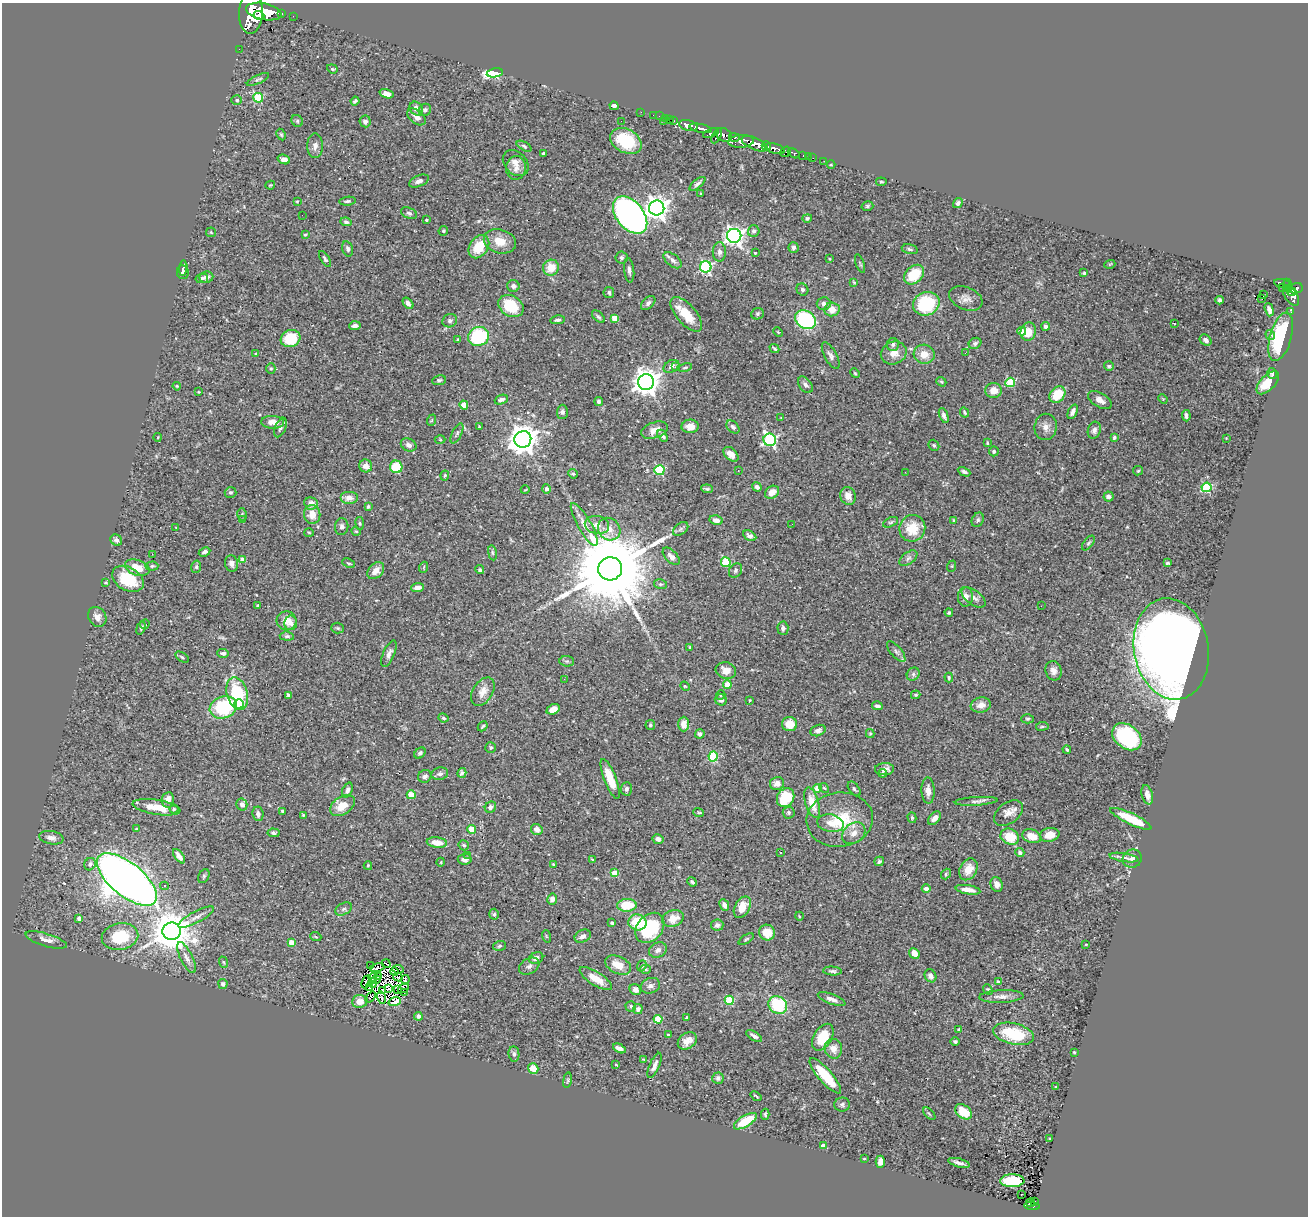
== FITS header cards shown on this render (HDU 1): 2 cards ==
NAXIS1  =                 1306
NAXIS2  =                 1214

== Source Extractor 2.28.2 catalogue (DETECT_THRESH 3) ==
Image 1306 x 1214 px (HDU 1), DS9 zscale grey, 1 PNG px = 1 image px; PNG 1310 x 1218 px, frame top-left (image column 1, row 1214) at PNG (2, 3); each listed source drawn as its Kron ellipse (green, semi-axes under 4 px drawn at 4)
Background 0.811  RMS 0.029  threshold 0.088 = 3 sigma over >= 5 px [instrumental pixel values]
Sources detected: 496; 5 with non-positive FLUX_AUTO (blend fragments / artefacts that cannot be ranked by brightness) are neither listed nor drawn; the other 491 listed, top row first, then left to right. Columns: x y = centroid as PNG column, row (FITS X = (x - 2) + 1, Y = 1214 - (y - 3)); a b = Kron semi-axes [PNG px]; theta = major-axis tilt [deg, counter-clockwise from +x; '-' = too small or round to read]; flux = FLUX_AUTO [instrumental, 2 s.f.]
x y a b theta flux
264 12 18 8 -11 6600
251 13 21 12 88 7300
281 13 3 3 - 150
259 16 5 4 - 1300
293 16 2 2 - 9.4
239 49 2 2 - 12
332 69 5 4 - 2.5
495 73 8 4 11 210
258 79 12 4 25 4.2
387 94 7 4 -17 9.6
258 98 5 4 - 110
237 100 5 4 - 3.3
355 101 4 3 - 3.5
614 106 4 3 - 5.5
416 109 7 6 - 11
425 110 6 6 - 5.8
641 112 2 2 - 15
653 115 2 2 - 12
659 116 2 2 - 9.5
416 117 10 6 -38 11
666 118 3 2 - 39
669 119 3 3 - 49
297 121 6 5 - 3.5
365 121 6 5 - 6.7
621 121 2 2 - 1.2
663 121 3 2 - 24
674 121 2 2 - 19
688 125 9 5 -15 2000
700 128 11 4 -13 1700
711 133 8 4 21 610
281 134 6 4 -62 2.6
724 135 8 6 -28 800
717 136 8 3 63 610
734 137 5 3 - 470
626 141 17 11 -28 93
741 141 12 6 6 1800
754 144 14 6 -24 3700
315 146 12 8 -90 9.9
524 146 8 4 -29 3.3
766 146 5 3 - 480
775 149 10 5 -15 1600
786 152 6 4 42 300
544 153 4 3 - 2.4
794 153 6 3 -31 210
803 155 3 2 - 30
808 157 2 2 - 8.8
813 158 2 2 - 9.7
284 159 6 4 -20 13
824 161 2 2 - 7.8
516 163 15 11 -46 14
831 165 4 3 - 1.6
516 168 12 10 82 14
419 181 10 5 22 7.2
881 182 5 3 - 2.3
697 184 9 4 39 5.2
270 185 5 3 - 1.6
701 193 4 3 - 1.6
297 201 3 2 - 1.7
347 201 8 3 9 4.1
958 203 5 4 - 5.9
867 206 6 4 16 3
657 208 7 7 - 1500
409 213 8 5 -22 4.3
302 215 2 2 - 29
630 215 21 13 -50 950
807 218 5 4 - 4.6
427 220 3 2 - 2.4
346 222 6 4 -9 4.7
443 231 5 4 - 3.1
754 231 6 5 - 4
211 232 5 5 - 2.1
305 235 4 3 - 3
734 236 7 7 - 920
500 241 16 11 -15 31
479 247 12 9 54 50
793 248 5 5 - 4.5
348 249 8 5 -74 5
910 249 8 4 -13 4.1
719 252 9 6 90 7.1
755 253 4 3 - 1.5
621 258 6 6 - 4.1
325 259 9 4 -58 4
829 259 3 3 - 1.9
673 260 10 6 -38 7.9
860 264 10 3 -70 2.5
1110 264 5 3 - 1.8
706 267 6 6 - 280
183 268 7 4 84 3.5
551 268 8 7 - 32
629 270 12 5 -84 7.1
183 272 7 6 - 4.3
1084 273 4 3 - 2.6
914 275 11 8 42 62
206 277 7 6 - 8
202 278 6 4 12 4.9
854 282 3 3 - 1.9
1282 283 8 3 -9 250
513 286 6 6 - 6.9
1288 286 7 3 -83 280
1282 288 2 2 - 6.5
1296 288 6 5 - 510
802 290 6 5 - 5.1
609 292 5 5 - 4.2
1292 292 4 3 - 220
1263 295 4 2 - 3.5
1291 296 11 6 -56 590
966 298 17 11 -22 16
1262 299 4 2 - 2.6
1220 300 4 3 - 3.6
408 303 6 4 -50 6.8
648 303 8 5 44 5.5
824 304 7 6 - 7.1
926 304 13 11 22 160
511 306 13 10 -31 74
832 309 7 7 - 19
1269 310 7 4 -74 8.4
1291 312 4 2 - 9.6
686 314 21 10 -49 45
758 314 6 5 - 3.5
598 317 8 4 -43 3.8
614 318 4 4 - 31
557 320 7 4 7 4.4
806 320 11 8 -33 190
450 321 7 6 - 5
1174 323 3 2 - 1.5
355 326 6 4 4 6.5
1046 326 4 4 - 6.4
1022 331 4 4 - 23
778 332 5 3 - 1.9
1028 332 9 7 78 28
1270 335 5 4 - 4.5
479 336 11 9 21 130
1281 337 25 10 74 140
290 338 10 8 20 66
458 339 4 2 - 1.3
1206 340 6 5 - 7.5
975 343 6 5 - 4.8
893 344 6 6 - 5.7
774 349 5 3 - 3
894 353 13 11 23 20
965 353 3 2 - 3
256 354 3 3 - 3.9
924 354 10 9 - 25
831 355 15 6 -62 7.6
671 366 8 6 29 9.2
1109 366 5 5 - 2.8
676 367 3 3 - 3.9
685 368 7 3 11 2.5
271 369 5 4 - 2.6
855 373 5 4 - 2
1272 373 5 5 - 4.3
439 380 7 5 9 3.8
646 382 8 8 - 2100
941 382 5 4 - 2.7
1010 382 5 4 - 100
1268 383 14 7 45 35
805 385 9 6 -52 7.2
177 386 4 3 - 1.7
994 390 8 7 - 20
199 392 3 3 - 1.6
1057 395 9 7 48 47
1163 399 5 4 - 2
501 400 7 4 21 8.1
1100 400 13 7 -31 12
598 402 4 3 - 4.8
464 405 5 4 - 44
562 412 7 5 87 5.8
964 412 5 3 - 2.5
1073 412 8 4 66 8.2
944 415 8 4 -68 6.2
1186 416 5 3 - 5.2
781 418 3 3 - 1.5
432 420 6 3 71 2.4
273 422 11 6 -3 17
479 426 3 2 - 1.2
690 426 8 6 4 18
733 427 8 5 -44 5.9
1046 427 13 11 81 13
280 428 10 5 66 6.5
655 430 14 8 20 17
1094 430 8 6 72 7.3
457 433 11 5 64 4.2
663 436 6 4 -57 5.5
158 437 4 3 - 1.3
1114 437 4 4 - 3.4
1226 438 2 2 - 1.1
523 439 8 8 - 2700
440 440 5 3 - 2.1
770 440 6 6 - 350
987 443 4 3 - 1.7
409 445 8 6 -26 8.2
934 445 6 5 - 3.5
994 451 5 4 - 3.6
731 454 9 5 -42 13
366 466 6 6 - 12
396 467 6 6 - 59
659 470 5 5 - 140
738 470 2 2 - 1.5
1138 471 5 4 - 2.5
905 472 2 2 - 1.7
964 472 7 4 -27 4.6
573 474 5 4 - 2.6
445 475 5 3 - 2.2
757 487 5 4 - 6.7
1206 487 5 5 - 150
546 489 4 4 - 6.3
707 489 6 3 -6 3.5
525 490 4 2 - 1.6
230 492 6 5 - 3.4
772 492 7 6 - 20
848 496 9 7 -68 18
1108 497 5 5 - 6
349 498 8 6 0 12
311 503 7 6 - 13
368 506 4 3 - 2.9
242 514 6 4 -78 3.3
312 514 9 8 - 22
243 520 4 4 - 2.2
716 520 7 4 -13 13
954 520 4 4 - 1.7
978 520 7 5 63 4.7
891 522 8 4 26 3.4
360 523 6 3 -82 2.3
584 524 24 6 -60 20
792 524 2 2 - 3.3
597 525 12 9 -12 15
342 527 8 6 82 6
176 528 3 2 - 1.1
912 528 13 12 - 46
609 529 12 10 -47 21
681 529 8 5 37 5.3
356 531 5 4 - 2.3
309 532 5 3 - 1.7
750 536 7 4 -27 7.2
116 540 6 5 - 5.8
1088 543 8 4 51 3.4
205 552 6 4 27 5.3
492 553 8 4 -81 3.4
152 554 3 2 - 2.9
671 556 10 5 -47 10
908 558 10 6 37 6.7
243 560 4 4 - 23
726 562 5 4 - 100
348 563 6 3 -25 2.5
1167 563 4 3 - 2.7
232 564 8 6 -74 7.9
152 566 6 4 2 3.3
952 566 6 3 71 1.7
196 567 6 5 - 3.3
424 567 5 3 - 1.9
137 568 13 7 -18 32
610 569 12 11 - 38000
480 570 4 4 - 3.1
735 570 7 6 - 5.1
376 571 10 7 46 16
128 579 17 11 -30 68
105 582 3 3 - 2.4
660 584 6 4 -10 3.3
418 587 6 4 7 13
965 597 10 7 -89 12
973 597 14 7 -36 11
257 605 4 3 - 2.3
1041 606 2 2 - 3
949 612 4 3 - 2.7
97 617 10 8 -58 11
287 621 10 9 - 18
291 623 7 6 - 10
145 624 5 4 - 3.2
141 628 6 4 71 3.4
338 628 6 5 - 3
783 628 7 5 -87 5.9
287 636 7 4 -5 4.3
690 647 3 2 - 1.4
1171 649 51 37 -80 4300
896 651 12 5 -50 6.1
223 653 6 4 -2 4.7
389 654 14 5 66 8.4
182 657 7 3 -33 2.8
567 661 7 5 -6 3.7
726 671 10 8 -17 19
1054 671 10 8 -70 10
913 674 7 6 - 5.5
949 677 5 3 - 2.8
564 679 2 2 - 3.2
727 684 4 4 - 40
685 686 5 4 - 2
483 692 15 10 58 19
237 693 16 10 -75 130
721 695 5 4 - 2.1
916 695 5 3 - 2.7
289 696 4 3 - 4.5
721 700 6 5 - 7
750 700 3 2 - 1.6
239 704 4 4 - 57
981 705 10 7 10 15
877 706 5 3 - 4.9
223 707 14 10 19 130
553 709 7 5 25 15
443 718 5 4 - 3.7
1028 719 6 4 1 2.7
684 724 7 5 88 18
790 724 8 7 - 32
650 725 5 5 - 3.1
483 726 5 3 - 2.5
1042 726 6 3 8 2.5
818 730 7 5 20 7.5
870 733 4 4 - 1.9
700 734 4 4 - 5.1
1127 737 16 11 -37 200
491 747 5 5 - 3.1
1067 749 4 3 - 2.7
420 753 6 4 45 4.6
713 756 5 4 - 120
884 769 9 6 4 9.8
462 773 5 4 - 4.7
883 773 4 3 - 3.3
440 774 8 6 12 7
425 776 7 6 - 6.4
610 779 21 6 -69 44
777 784 7 6 - 11
817 788 4 4 - 28
824 788 5 4 - 2.6
626 789 7 5 87 4.8
854 789 8 5 -53 3.9
347 790 8 5 69 6.8
928 791 13 6 -88 14
411 795 4 4 - 51
1147 795 10 5 -74 10
786 798 10 8 59 67
168 800 8 6 83 13
976 801 21 4 4 7.9
812 803 16 6 -73 32
242 805 6 5 - 8.6
342 806 13 8 34 34
156 807 24 7 -9 39
490 807 6 5 - 7.5
174 809 4 4 - 2.4
283 811 4 3 - 6.7
699 812 5 3 - 2.2
789 812 6 6 - 3.9
1008 813 16 10 36 16
258 814 7 5 -83 6.8
303 815 3 3 - 2.1
912 818 5 4 - 2.7
934 818 8 5 47 9.7
1131 819 22 5 -25 56
840 820 33 27 6 91
830 823 13 8 -11 17
136 829 4 4 - 2.3
472 829 4 4 - 43
537 829 6 5 - 11
273 833 6 4 -3 4
854 833 13 9 38 18
1050 835 10 6 11 25
1032 836 10 6 -20 24
1010 837 9 7 -23 49
51 838 12 6 -10 11
658 839 5 5 - 6.7
437 842 10 5 -6 24
464 845 5 5 - 3.4
1020 852 4 4 - 4.4
780 853 3 2 - 2.6
468 855 2 2 - 4.8
179 856 8 4 -53 12
1124 857 15 4 -9 7.8
465 859 7 5 5 7.6
592 859 4 2 - 1.6
1132 859 10 9 - 10
879 861 5 4 - 3.4
441 862 4 3 - 1.4
90 864 6 5 - 7.5
553 864 3 2 - 1.6
368 866 4 3 - 2.2
968 869 11 8 61 27
615 873 4 4 - 54
946 874 5 4 - 2.7
204 876 7 5 62 3.7
127 879 36 16 -39 2700
692 882 5 3 - 3.5
997 884 7 6 - 9.9
164 886 4 3 - 4.4
926 889 4 4 - 11
968 890 12 4 -10 16
552 899 5 5 - 12
627 905 10 6 2 53
724 905 6 4 -65 8.8
742 907 11 7 61 29
344 909 9 5 27 5.9
494 914 5 4 - 3.4
799 916 4 3 - 1.4
196 917 20 5 28 11
79 918 4 4 - 11
673 918 11 8 20 25
637 922 9 8 - 72
612 923 3 3 - 3.9
717 925 6 5 - 7.4
650 928 17 12 49 140
171 931 9 8 - 6200
767 932 8 7 - 31
546 936 6 4 -72 2.1
583 936 8 6 26 9.1
120 937 18 13 11 79
316 937 6 3 -19 1.8
746 939 8 4 33 2.8
46 940 21 6 -17 15
291 942 4 4 - 25
1086 944 4 2 - 1.7
499 946 6 4 18 3.2
658 950 9 7 28 7.9
914 953 6 5 - 20
186 958 17 6 -63 11
536 958 7 5 23 9
223 962 6 3 -70 2.1
386 964 5 2 - 2.4
618 965 14 8 -25 28
370 966 2 2 - 2.1
529 966 11 7 31 7.8
642 966 5 4 - 3.1
377 968 7 2 11 2.2
398 969 6 3 -9 2.8
645 969 5 4 - 2.6
832 971 9 4 -4 4.4
395 972 4 3 - 4.8
378 976 3 2 - 1.5
930 976 7 5 -63 8.1
398 977 5 2 - 3.5
373 978 4 2 - 2.5
405 979 4 3 - 5
596 979 19 7 -32 29
376 980 4 2 - 0.6
366 982 7 2 65 0.5
998 982 4 3 - 6.1
373 983 5 3 - 0.82
223 984 5 4 - 4.1
650 986 10 7 20 7.9
370 988 2 2 - 2.3
403 988 5 4 - 2
388 989 2 2 - 1.7
398 989 2 2 - 0.44
988 989 5 4 - 2.7
382 990 4 2 - 2.5
635 990 6 5 - 13
404 993 4 2 - 3.2
371 997 6 2 51 0.3
1001 997 22 6 2 13
382 998 6 2 -75 2.1
832 999 14 5 -20 10
729 1000 4 4 - 91
360 1001 8 6 4 19
395 1001 6 3 20 21
778 1005 10 8 -38 110
631 1006 5 5 - 3.4
638 1009 5 5 - 6.2
418 1016 4 4 - 7.3
687 1017 3 2 - 1.5
658 1019 4 4 - 75
959 1029 3 3 - 2.2
1014 1034 21 10 -13 94
668 1035 3 3 - 2.4
754 1036 9 4 -32 5.4
823 1037 14 9 59 49
687 1041 10 7 35 14
955 1041 4 4 - 3.6
619 1048 7 4 -28 11
833 1049 10 8 -75 18
1074 1052 3 2 - 1.8
514 1054 7 5 -81 5
643 1059 3 2 - 1.5
616 1065 3 2 - 1.5
654 1065 13 5 67 9.4
533 1068 5 5 - 28
825 1076 22 6 -49 68
718 1078 6 5 - 5.4
567 1080 8 4 81 3.1
1056 1087 3 3 - 2.1
756 1096 6 2 -39 2.4
842 1104 8 7 - 5.2
963 1112 9 6 -37 38
765 1114 5 4 - 3.2
929 1114 8 3 -45 1.9
745 1121 13 5 31 64
1050 1139 3 2 - 1.6
823 1146 4 4 - 25
864 1159 4 2 - 1.3
880 1162 6 4 89 16
959 1163 11 3 -15 8
1012 1181 12 6 1 95
1021 1195 3 2 - 3
1035 1201 3 2 - 19
1031 1203 4 3 - 21
1032 1206 8 3 -5 130
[5 non-positive-flux detections neither listed nor drawn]